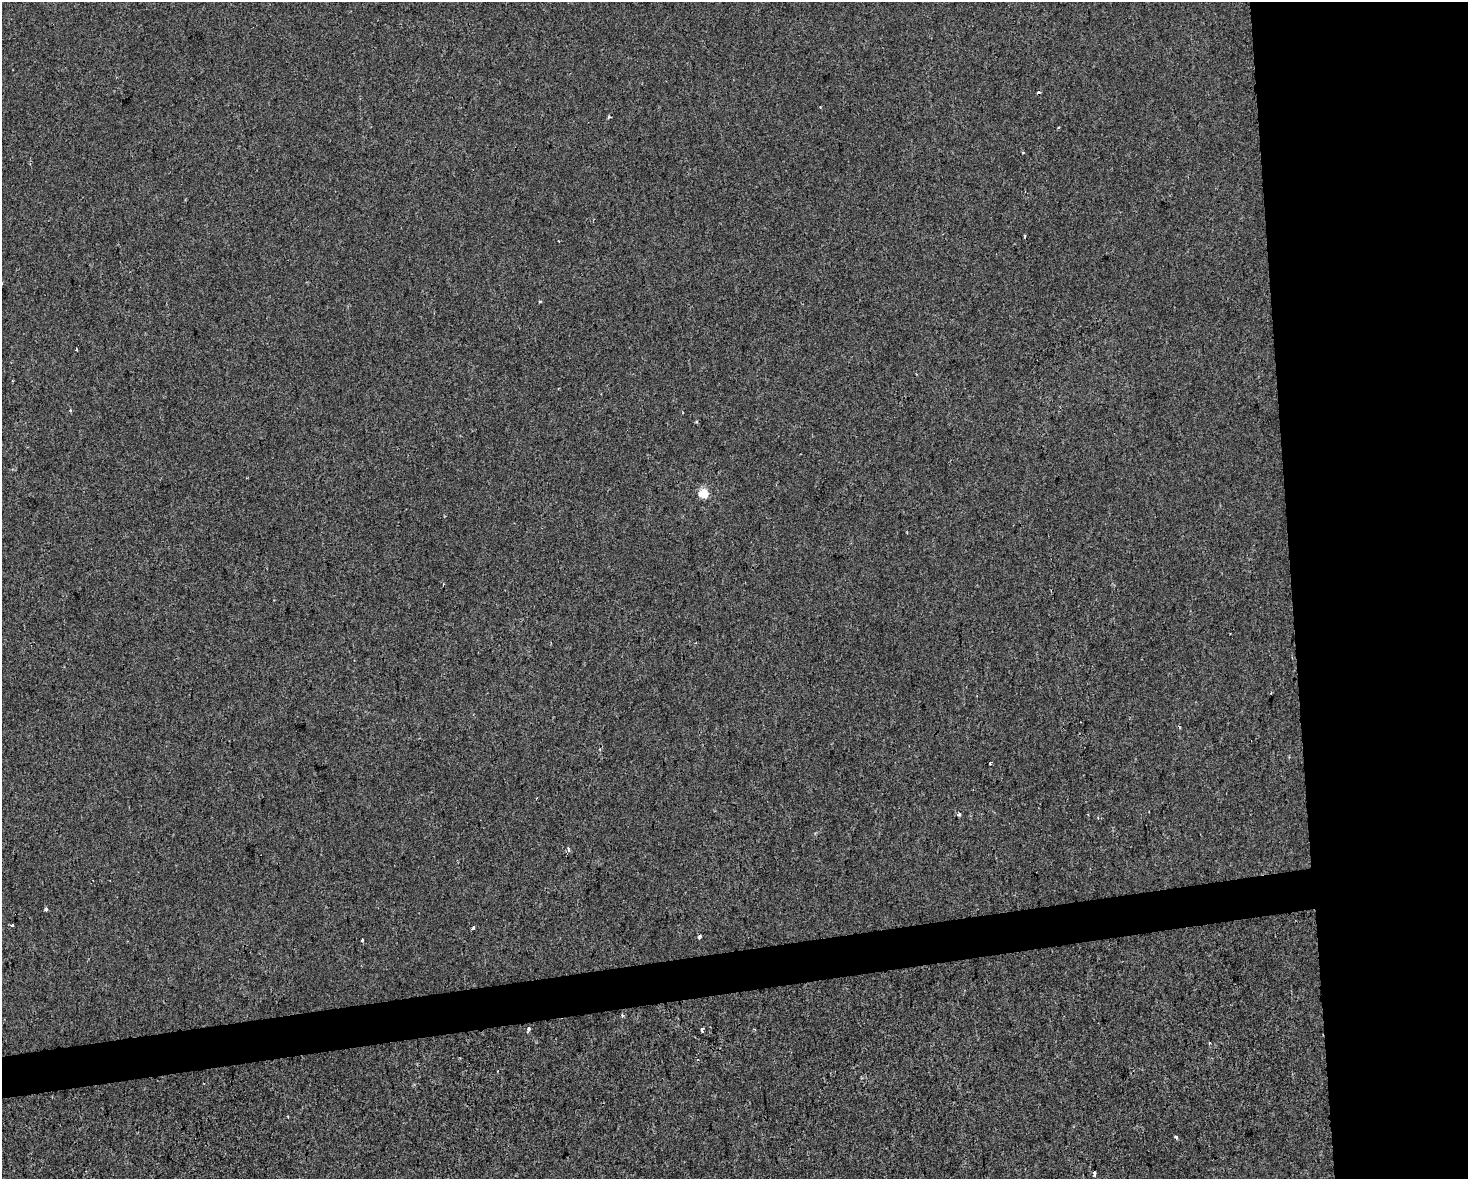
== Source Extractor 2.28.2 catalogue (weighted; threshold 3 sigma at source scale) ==
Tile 6 of 3 x 4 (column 3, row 2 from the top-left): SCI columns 2948-4413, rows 2357-3533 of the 4473 x 4711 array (HDU 1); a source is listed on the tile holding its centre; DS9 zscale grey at full resolution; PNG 1470 x 1181 px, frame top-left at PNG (2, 2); no overlay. Shown black and unused: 15% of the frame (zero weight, under 2 of 3 exposures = <1% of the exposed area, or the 3 px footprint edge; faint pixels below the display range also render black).
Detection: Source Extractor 2.28.2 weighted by HDU 2 'WHT'; one run over the whole footprint, this tile lists its part. Background -6.59e-04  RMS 0.0042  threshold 0.0191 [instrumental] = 3 sigma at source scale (4.5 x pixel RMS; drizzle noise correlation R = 1.50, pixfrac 1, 0.0396/0.0396 arcsec/px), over >= 5 px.
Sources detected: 23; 3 cosmic-ray / hot-pixel residue — not listed; the other 20 listed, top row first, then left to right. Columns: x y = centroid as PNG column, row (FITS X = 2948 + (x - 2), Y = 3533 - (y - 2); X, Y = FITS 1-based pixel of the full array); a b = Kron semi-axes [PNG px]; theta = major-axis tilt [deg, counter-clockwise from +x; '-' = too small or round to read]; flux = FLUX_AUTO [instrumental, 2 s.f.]
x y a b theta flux
1058 127 3 2 - 0.52
1023 152 3 2 - 0.49
540 301 3 3 - 0.5
76 350 3 2 - 0.49
70 410 4 3 - 0.61
703 493 5 5 - 17
958 814 4 3 - 2.6
568 849 5 3 - 1.4
46 909 3 3 - 2
12 925 3 3 - 0.91
473 927 3 3 - 1.1
699 937 4 3 - 2.1
362 940 3 3 - 0.91
622 1015 4 3 - 0.55
529 1029 4 3 - 5.5
702 1030 4 3 - 0.87
1209 1043 4 3 - 0.41
698 1060 3 3 - 0.69
1176 1137 4 2 - 1
1094 1173 4 3 - 1.7
Overlapping masked pixels (flux is a lower limit): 1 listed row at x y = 699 937